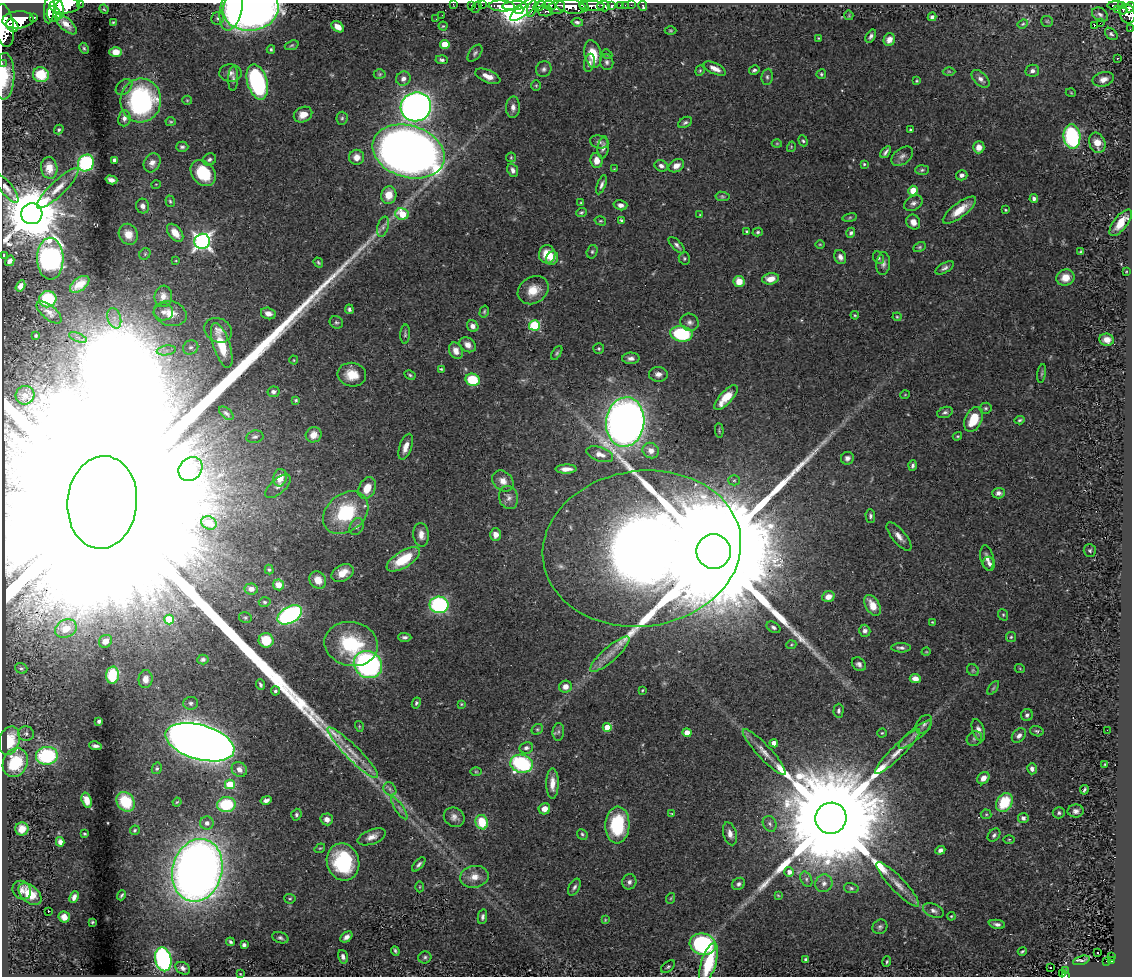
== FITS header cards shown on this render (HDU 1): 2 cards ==
NAXIS1  =                 1130
NAXIS2  =                  974

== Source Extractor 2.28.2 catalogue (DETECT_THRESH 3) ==
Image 1130 x 974 px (HDU 1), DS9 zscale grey, 1 PNG px = 1 image px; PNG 1134 x 978 px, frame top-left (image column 1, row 974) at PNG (2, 3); each listed source drawn as its Kron ellipse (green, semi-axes under 4 px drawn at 4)
Background 0.414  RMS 0.02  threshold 0.0604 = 3 sigma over >= 5 px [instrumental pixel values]
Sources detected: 438; all 438 listed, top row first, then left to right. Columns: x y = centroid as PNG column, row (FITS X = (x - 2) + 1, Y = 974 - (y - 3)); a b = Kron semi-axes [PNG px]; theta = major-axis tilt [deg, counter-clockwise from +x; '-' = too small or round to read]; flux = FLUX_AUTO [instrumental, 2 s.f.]
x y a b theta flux
80 3 2 2 - 21
453 4 2 2 - 6.4
65 5 15 8 3 1900
472 5 3 3 - 17
482 5 2 2 - 8.3
549 5 6 3 -6 220
625 5 2 2 - 1.3
631 5 2 2 - 6.5
1116 5 8 3 0 110
502 6 13 5 -3 1300
514 6 12 4 4 1500
540 6 6 4 19 310
571 6 15 7 -9 1300
584 6 5 3 - 240
592 6 12 5 -2 730
603 6 6 5 - 170
612 6 4 3 - 150
621 6 4 3 - 33
643 6 5 3 - 13
1122 6 4 2 - 130
477 7 6 2 56 34
557 7 8 6 19 580
1130 7 5 3 - 170
231 8 22 11 78 69
525 8 19 6 39 380
532 8 8 4 72 280
49 9 14 5 85 1300
104 9 5 4 - 1.4
251 9 28 22 7 720
60 10 9 3 87 630
519 10 4 4 - 110
1117 10 2 2 - 6.3
1123 10 5 3 - 60
545 11 8 5 -9 170
54 14 8 7 - 870
1128 14 10 7 -72 350
442 15 2 2 - 1.4
849 15 5 4 - 1.4
1100 15 9 6 -34 4.2
34 17 3 3 - 68
932 17 4 4 - 3.7
218 18 6 6 - 3
436 19 2 2 - 0.94
18 20 16 8 4 2300
1047 21 6 5 - 2.2
113 22 3 3 - 1.6
577 22 6 3 -10 3.6
1100 23 2 2 - 1300
66 24 13 6 -43 12
1023 24 5 4 - 1.8
4 25 21 9 -81 2800
12 25 7 5 -56 690
1094 25 3 2 - 23
443 26 4 4 - 1.6
338 27 7 5 -36 11
1130 29 2 2 - 2.6
670 30 6 3 0 1.4
1111 34 7 5 -42 2.7
871 36 7 4 57 4.2
818 38 3 2 - 1.1
889 39 6 5 - 11
445 44 4 4 - 38
292 45 7 4 19 2.1
84 48 6 4 -62 2.3
271 49 4 3 - 1.8
116 52 6 5 - 17
475 53 10 5 51 3.5
593 54 14 8 -78 33
607 54 6 4 -42 2.2
1118 58 2 2 - 1.3
442 60 6 4 -4 3.4
607 62 8 6 -75 4.6
2 63 2 2 - 6.3
589 63 9 5 77 4.6
544 69 8 7 - 4.4
715 69 12 5 -26 10
754 70 5 4 - 3
700 71 5 4 - 1.9
949 71 6 4 -1 1.9
1032 71 7 6 - 5.2
230 73 11 8 -2 7.6
380 74 6 5 - 2.2
821 74 5 4 - 2.1
41 75 8 7 - 52
4 76 23 10 88 38
488 76 13 6 -23 13
767 77 8 5 82 3.1
233 78 12 5 88 4.4
403 79 7 7 - 6.6
980 79 11 6 -43 7.4
1103 79 11 7 15 8.9
917 81 4 3 - 1.5
257 82 18 10 -74 220
536 85 5 4 - 1.6
124 87 9 6 43 4.2
1071 93 5 3 - 1.2
141 100 22 20 85 220
187 100 5 4 - 1.6
416 107 15 14 - 890
513 107 11 7 89 6.7
303 115 9 7 26 15
124 118 8 6 82 5.9
342 118 6 5 - 2.7
171 122 5 3 - 1.7
685 122 7 5 30 3
59 129 5 4 - 2.3
910 130 3 3 - 1.5
1072 137 12 8 -84 170
803 141 6 4 -69 2.3
599 142 9 6 -15 4.4
777 143 5 3 - 1.3
1097 143 10 8 -69 15
182 147 6 5 - 3.3
603 147 11 5 82 6.9
791 147 5 3 - 1.3
979 147 6 5 - 9.9
408 151 37 26 -17 1800
886 152 7 3 53 3.7
902 156 12 7 38 6.4
357 157 7 7 - 11
511 157 5 5 - 1.8
209 159 7 5 31 4
115 160 4 4 - 8.8
596 161 7 6 - 14
86 163 9 7 56 160
152 163 10 8 62 9.3
864 164 3 3 - 1.6
661 166 7 5 -27 5.5
676 166 8 6 30 9.4
49 168 11 8 -80 21
614 169 3 3 - 0.95
513 170 7 5 -68 5.4
922 170 7 5 2 2.4
203 173 14 11 -48 66
962 175 6 5 - 4.8
111 180 6 4 -16 7.4
156 184 5 3 - 1.1
601 185 10 4 70 4.2
7 188 17 6 -52 8.7
58 188 28 7 44 18
913 191 5 4 - 31
389 195 9 7 77 21
722 196 7 4 -7 2.2
1034 198 4 4 - 3.9
170 201 6 4 -72 2.3
581 203 3 3 - 1.4
913 203 10 7 31 5.3
620 205 7 5 -14 6.7
143 206 7 6 - 6.5
959 210 20 7 37 24
1005 210 3 2 - 1.4
581 212 6 4 23 1.9
32 214 11 10 - 12000
402 214 7 6 - 47
700 215 4 3 - 1.3
850 218 7 4 9 2
621 220 4 3 - 2.8
600 221 6 4 -17 1.8
913 222 8 6 -58 9.4
1121 223 16 7 52 24
383 227 10 5 74 4.6
747 231 3 3 - 1.6
758 232 5 4 - 2.2
175 233 10 6 -51 19
851 233 5 4 - 2.9
128 234 11 9 -63 17
202 241 8 7 - 560
820 244 4 3 - 1.2
677 245 10 4 -45 4.1
919 247 7 4 27 2.3
592 252 7 5 75 2.5
1080 252 4 3 - 1.4
145 254 6 5 - 2.1
547 254 9 8 - 23
3 255 4 3 - 2.2
840 257 7 5 -68 6
552 258 7 5 64 11
684 258 6 5 - 2.2
878 258 7 5 -59 2.8
50 259 21 13 -89 480
10 261 5 3 - 4.8
176 261 4 2 - 1
318 262 5 3 - 2.1
883 264 11 7 85 5.7
945 268 10 5 30 4.3
1126 272 4 2 - 1
1065 277 9 8 - 18
770 279 8 5 9 14
739 281 5 5 - 20
80 284 11 6 38 15
20 286 6 4 58 5.8
533 290 16 13 32 23
163 296 11 8 83 9.2
48 299 8 8 - 58
349 309 5 4 - 2.9
49 312 15 7 -40 7.7
164 312 9 8 - 6.8
484 312 6 4 75 2.2
268 313 7 5 -15 8.5
170 314 17 12 -15 19
855 315 4 3 - 1.7
897 317 4 4 - 1.5
114 318 10 6 -73 7.7
336 322 7 6 - 3.1
690 322 9 8 - 5.9
534 325 5 5 - 130
473 326 6 5 - 6
218 330 14 12 -28 11
405 334 9 5 87 2.9
681 334 11 7 -9 100
36 335 3 2 - 1.6
78 337 9 3 -21 2.8
1107 340 7 6 - 11
222 345 23 8 -72 35
468 345 9 6 -37 9.5
191 347 8 7 - 4.4
599 349 5 5 - 2.3
166 350 10 5 8 5.3
456 351 8 6 -64 10
557 353 8 4 58 2.4
631 358 8 6 2 5.8
294 360 4 4 - 1.4
441 369 4 3 - 1.7
1042 373 9 3 81 2.4
658 374 9 7 -3 7
352 375 14 12 -10 26
410 375 6 4 -28 2.1
473 380 7 6 - 59
273 392 6 5 - 4
25 395 9 9 - 5.5
905 395 5 3 - 1.1
726 398 16 6 47 29
296 400 4 4 - 1.9
986 408 6 5 - 2.7
945 412 8 5 19 3.7
226 413 8 5 -42 3.3
974 419 13 8 64 38
1020 420 5 4 - 2.2
625 422 25 19 83 1800
719 431 7 3 -86 1.6
314 435 8 7 - 14
957 436 5 3 - 1.4
255 437 9 6 11 3.9
406 447 13 6 71 12
651 451 8 7 - 9.6
600 454 14 7 -19 12
847 458 6 6 - 4.9
913 466 5 4 - 3.3
190 469 13 11 48 20
566 469 10 4 1 9.8
280 478 9 6 78 18
734 480 5 5 - 2.3
503 481 12 9 -43 12
278 486 16 7 41 8.7
367 488 11 8 65 23
998 493 6 5 - 5.1
509 497 12 9 -75 7.7
102 502 46 35 85 870000
346 513 25 18 39 100
870 516 7 5 -89 3.3
209 523 8 6 -24 21
357 526 9 6 61 5.3
421 535 12 8 -84 10
495 535 6 5 - 11
899 536 17 7 -50 10
642 549 99 78 8 3500
714 551 17 17 - 130000
1090 551 6 6 - 2.6
987 558 13 6 -79 8.2
403 559 19 8 32 53
989 564 7 5 -72 4.5
269 570 5 4 - 2.3
343 573 12 8 30 19
318 580 9 8 - 18
278 585 5 5 - 17
251 589 7 5 -9 8.8
828 597 6 5 - 12
265 602 6 4 -4 2.5
439 605 9 8 - 190
872 605 11 7 -59 19
290 615 13 8 30 290
1003 615 6 4 -69 2
245 617 6 5 - 2.3
169 619 5 5 - 48
932 622 3 3 - 1.2
773 627 7 5 -31 3.4
66 629 11 8 24 22
865 631 6 5 - 5.2
405 637 7 4 -3 3.9
1011 637 5 5 - 2.2
266 640 7 7 - 43
105 641 7 6 - 14
351 644 27 22 -12 95
791 645 5 3 - 1.5
901 648 10 4 0 4.6
926 652 4 3 - 1.1
610 654 25 7 41 16
203 659 5 5 - 3.3
368 664 14 13 - 340
859 664 8 6 -41 5.2
21 668 6 5 - 2.5
1020 669 5 3 - 1.2
973 670 6 5 - 2.2
112 675 8 6 86 83
915 678 5 4 - 10
146 679 9 7 86 12
260 685 5 3 - 2.8
565 687 6 6 - 10
993 688 8 4 54 2.3
642 690 3 2 - 1.3
275 691 4 4 - 2.8
191 703 7 6 - 4.2
416 703 6 4 62 3
461 704 4 4 - 1.4
838 711 7 5 88 3.7
1027 715 6 6 - 4.6
99 721 4 3 - 3
924 724 10 7 54 4.8
359 726 5 3 - 1.3
607 727 4 4 - 23
537 729 6 5 - 2.2
978 730 11 6 -70 7.8
1107 730 2 2 - 1.8
1037 731 7 5 -16 2.6
558 732 9 5 85 3.8
687 733 4 4 - 22
882 733 4 4 - 1.6
26 734 8 7 - 3.8
915 734 21 6 40 8.5
1019 736 8 6 46 6.4
974 739 8 7 - 3.5
9 741 14 10 73 43
200 742 35 17 -16 3100
774 743 4 4 - 11
95 746 6 3 -9 4.5
526 748 7 5 10 4.6
764 752 30 7 -47 16
897 752 31 6 45 17
353 753 35 7 -45 22
47 756 11 9 5 160
15 763 15 12 64 63
522 764 11 9 -13 150
1105 764 3 3 - 1.4
157 768 6 5 - 2.3
239 769 8 7 - 8.8
1032 769 5 4 - 4.7
476 772 6 3 0 1.6
983 778 7 5 47 10
230 784 5 5 - 62
552 784 15 6 90 13
390 789 7 6 - 3.8
1084 790 5 3 - 2.7
87 800 8 5 -73 15
266 800 6 4 14 4.9
126 802 10 8 -56 49
177 802 4 3 - 1.3
1004 802 10 7 58 52
226 805 9 7 6 67
399 808 13 4 -56 4.5
544 809 6 5 - 11
1076 811 8 6 1 5.7
671 813 4 2 - 0.89
1059 813 6 5 - 3.1
986 814 5 5 - 1.9
296 815 6 5 - 2.7
454 817 11 9 -32 7.7
831 818 16 15 - 78000
1023 818 5 5 - 4.2
327 819 6 6 - 7.1
482 822 7 6 - 46
207 823 7 6 - 6.6
770 824 8 6 -63 4.4
617 825 18 12 86 91
22 829 7 6 - 16
135 830 5 4 - 2
85 834 3 2 - 1.6
582 834 6 5 - 2.4
730 834 12 6 -74 8.5
994 835 7 5 49 3.2
372 837 15 7 20 9.7
1009 839 6 4 0 1.6
60 842 4 4 - 6.8
320 848 5 4 - 1.6
940 850 5 4 - 5.1
343 862 19 16 -73 120
419 864 8 4 48 3.8
197 870 32 24 75 1900
789 872 5 5 - 7.9
474 877 14 11 9 16
806 879 8 5 -63 3.5
629 882 7 7 - 4.4
824 883 9 8 - 7.8
739 884 7 5 37 4.4
898 884 30 7 -46 18
420 887 5 3 - 1.3
574 887 9 5 62 4.1
851 888 7 5 -11 2.9
22 890 10 8 -50 7
30 894 13 8 -41 29
121 895 5 3 - 2.2
778 895 4 3 - 1.3
74 897 6 4 65 5.8
671 898 5 3 - 1.2
290 899 6 5 - 2
933 911 11 6 -23 5.4
48 912 3 2 - 21
951 916 4 4 - 1.4
64 917 6 5 - 11
482 917 7 4 79 3.8
605 920 4 3 - 1.2
92 922 3 2 - 1.3
997 924 8 4 -10 5
880 927 8 7 - 3.9
346 937 7 4 39 6.1
280 938 8 5 -18 3.7
230 942 4 3 - 2.5
703 944 13 10 -15 200
244 945 4 3 - 4.3
395 951 5 3 - 2.5
1022 951 4 3 - 2
1097 953 3 3 - 2.6
1112 956 3 3 - 12
343 957 7 5 -73 5.2
425 957 6 6 - 3
163 959 12 8 -77 320
806 960 4 3 - 3.8
1081 960 9 2 16 3.2
1106 961 3 2 - 7
1111 961 4 3 - 58
887 962 5 3 - 2.3
709 963 21 7 73 68
668 967 8 5 37 2.4
183 968 8 6 -29 5.2
1051 968 2 2 - 2.3
1065 971 3 3 - 13
240 974 4 4 - 1.1
1063 974 3 3 - 14
1065 976 3 3 - 17
At the frame edge (FLAGS 8, measured only in part): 11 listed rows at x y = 80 3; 453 4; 65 5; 1130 7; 251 9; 4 25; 1130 29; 2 63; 4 76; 3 255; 1065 976